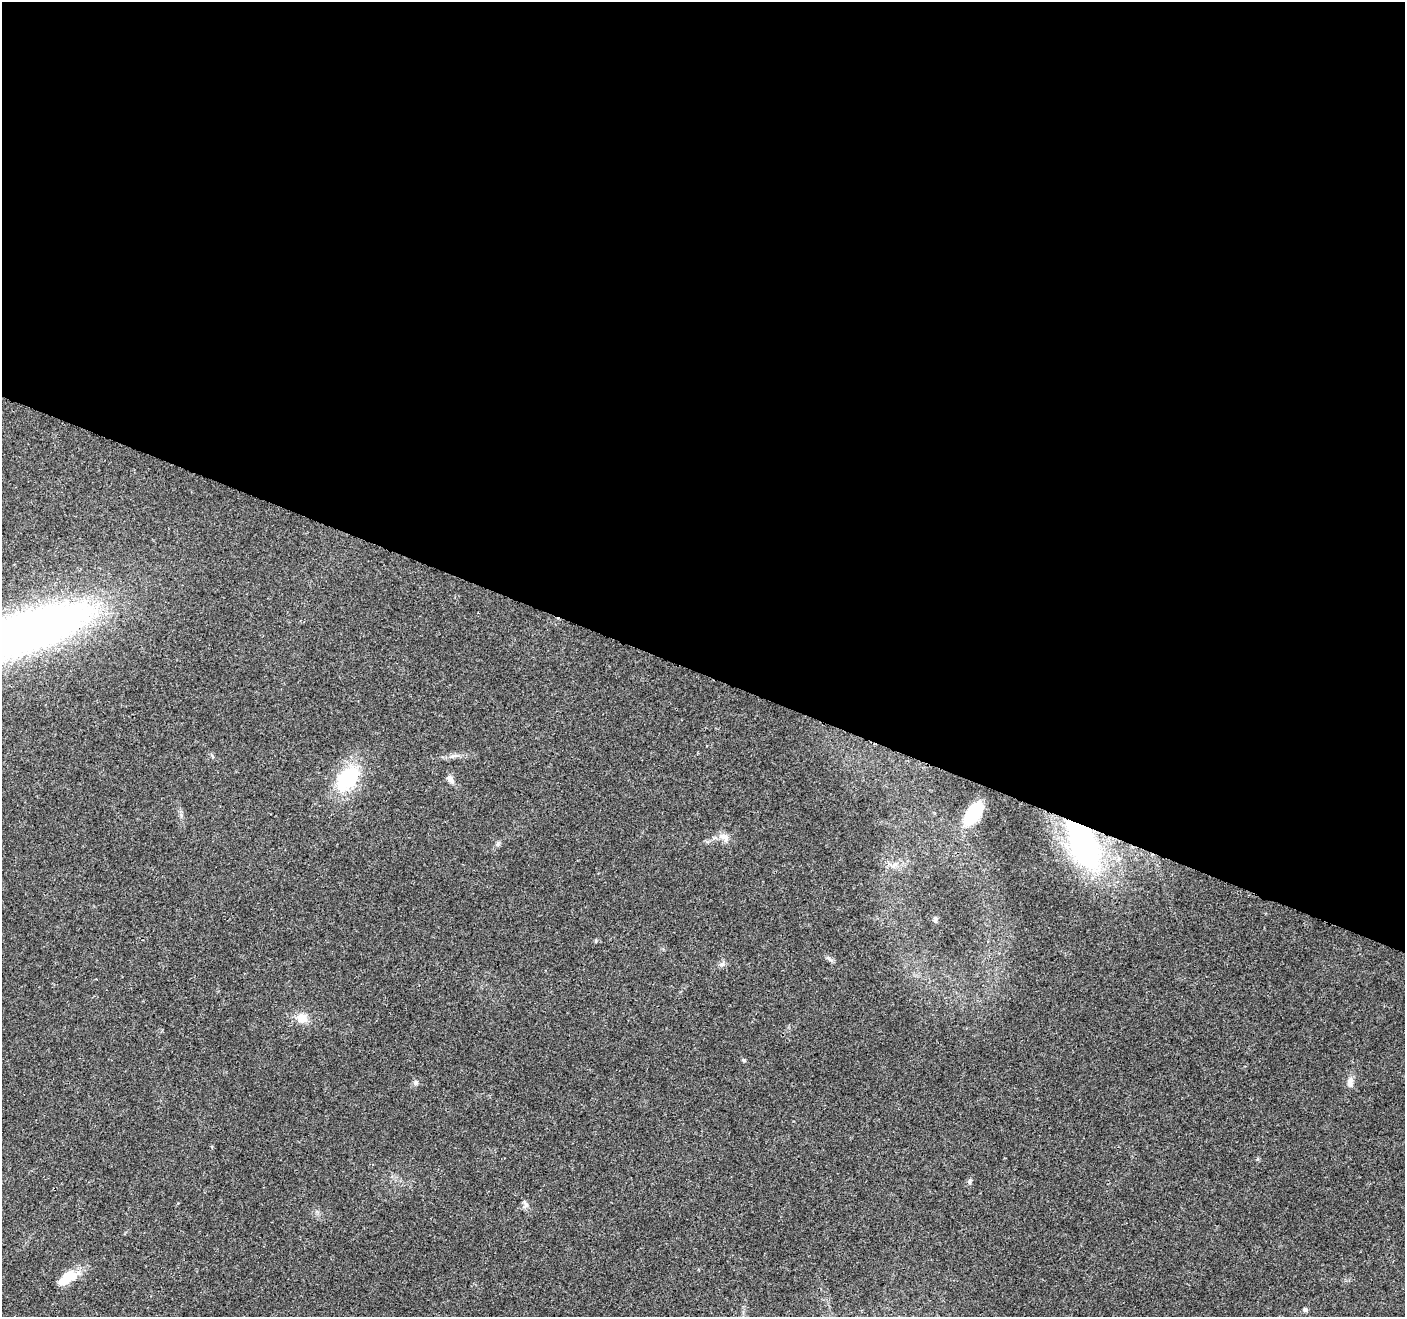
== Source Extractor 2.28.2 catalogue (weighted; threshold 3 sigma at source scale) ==
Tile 3 of 4 x 4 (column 3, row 1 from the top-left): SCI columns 2811-4213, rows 4157-5471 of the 5626 x 5747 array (HDU 1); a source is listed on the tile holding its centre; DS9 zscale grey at full resolution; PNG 1407 x 1319 px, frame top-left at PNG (2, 2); no overlay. Shown black and unused: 51% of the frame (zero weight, under 3 of 4 exposures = <1% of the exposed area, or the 3 px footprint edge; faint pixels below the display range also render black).
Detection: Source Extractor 2.28.2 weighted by HDU 2 'WHT'; one run over the whole footprint, this tile lists its part. Background 0.0257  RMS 0.0032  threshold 0.0145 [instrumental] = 3 sigma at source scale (4.5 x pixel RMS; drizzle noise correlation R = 1.50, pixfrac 1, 0.0396/0.0396 arcsec/px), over >= 5 px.
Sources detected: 20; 1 inside a brighter object's white glare — not listed; the other 19 listed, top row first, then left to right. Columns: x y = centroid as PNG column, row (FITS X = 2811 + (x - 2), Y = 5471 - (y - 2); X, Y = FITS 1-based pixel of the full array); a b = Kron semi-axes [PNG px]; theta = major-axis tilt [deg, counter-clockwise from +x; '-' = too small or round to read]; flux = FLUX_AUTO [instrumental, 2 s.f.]
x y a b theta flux
23 633 132 33 19 280
454 756 14 4 16 1.2
347 779 38 23 51 18
450 779 11 7 -51 1.6
974 813 29 14 53 14
724 837 17 10 -29 2.5
498 844 7 4 -73 0.54
1083 844 61 30 -67 74
894 865 10 4 36 1.1
935 920 8 5 -88 0.72
722 964 7 4 18 0.66
302 1018 13 10 -14 4
744 1060 6 4 -22 0.42
1350 1082 14 8 88 1.9
415 1083 7 7 - 0.77
969 1181 7 5 68 0.72
526 1204 10 6 -66 1.1
69 1277 24 16 11 5.8
1305 1310 5 5 - 0.91
Overlapping masked pixels (flux is a lower limit): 1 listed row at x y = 1083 844
Isophote crosses this tile's border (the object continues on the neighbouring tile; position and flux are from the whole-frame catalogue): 1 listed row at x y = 23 633